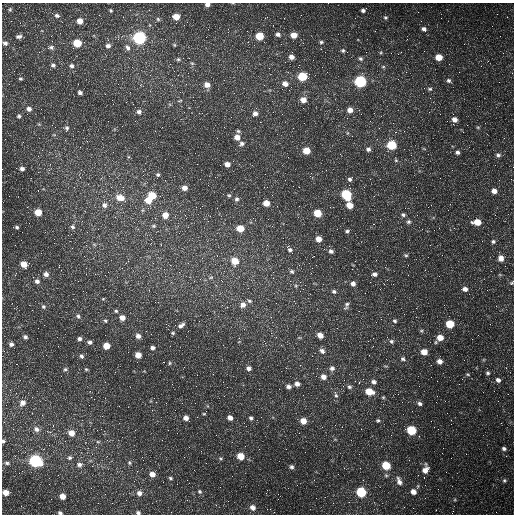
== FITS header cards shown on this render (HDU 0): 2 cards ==
NAXIS1  =                  512 /fastest changing axis
NAXIS2  =                  512 /next to fastest changing axis

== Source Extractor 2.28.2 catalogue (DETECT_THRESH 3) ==
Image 512 x 512 px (HDU 0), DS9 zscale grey, 1 PNG px = 1 image px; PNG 516 x 516 px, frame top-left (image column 1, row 512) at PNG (2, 3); no overlay
Background 1780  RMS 45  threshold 136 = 3 sigma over >= 5 px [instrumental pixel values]
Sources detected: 251; all 251 listed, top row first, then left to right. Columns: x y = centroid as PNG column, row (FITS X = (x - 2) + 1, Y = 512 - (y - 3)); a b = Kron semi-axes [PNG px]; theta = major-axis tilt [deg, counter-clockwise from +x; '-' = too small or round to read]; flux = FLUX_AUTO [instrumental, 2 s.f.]
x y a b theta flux
207 5 5 4 - 11000
10 9 6 5 - 4200
111 10 3 3 - 3500
363 10 5 4 - 7700
497 14 2 2 - 2100
57 15 7 5 -18 7500
99 15 2 2 - 1600
301 15 3 2 - 2700
123 17 2 2 - 1500
176 17 5 5 - 36000
267 17 5 3 - 3100
385 17 5 5 - 4900
507 17 2 2 - 1300
158 19 5 4 - 4200
80 21 5 5 - 24000
176 23 2 2 - 2200
273 25 2 2 - 1600
424 29 7 6 - 10000
247 31 2 2 - 2200
278 34 7 6 - 10000
294 35 6 5 - 32000
19 36 8 5 9 8700
51 36 3 2 - 5100
259 36 6 5 - 75000
139 38 6 6 - 610000
321 42 5 4 - 5400
5 43 6 6 - 9000
77 43 6 5 - 83000
303 43 3 2 - 2100
174 45 5 4 - 3300
108 46 6 6 - 10000
51 47 8 6 4 7600
127 48 9 6 -69 11000
321 49 3 2 - 3900
343 51 6 6 - 6300
503 53 2 2 - 1600
291 57 6 5 - 16000
439 57 5 5 - 47000
178 59 6 5 - 5000
360 59 6 5 - 6400
192 63 6 5 - 4600
53 65 6 5 - 7700
71 66 6 6 - 9000
322 67 2 2 - 1300
383 67 5 5 - 4400
178 75 2 2 - 1600
302 76 6 5 - 130000
20 79 5 4 - 4300
449 80 6 6 - 7700
360 81 6 6 - 430000
78 84 2 2 - 1600
285 84 7 6 - 18000
172 85 4 3 - 2300
207 85 7 6 - 24000
430 89 7 5 -9 6300
50 90 2 2 - 1500
80 92 4 4 - 8300
105 94 3 2 - 4200
430 98 3 3 - 2700
303 100 6 6 - 24000
180 101 7 3 10 3600
29 109 6 5 - 13000
350 110 6 5 - 21000
139 112 6 6 - 10000
255 114 7 6 - 16000
19 116 6 5 - 5500
454 119 6 5 - 19000
260 122 2 2 - 2000
478 127 6 4 -1 3400
67 128 8 5 90 7200
293 128 2 2 - 3300
238 131 6 5 - 4900
404 131 2 2 - 1600
347 133 6 3 71 3300
237 137 6 6 - 22000
242 144 7 6 - 8600
391 145 6 5 - 150000
368 149 6 6 - 9300
424 149 5 3 - 2700
306 151 5 5 - 54000
113 152 2 2 - 1500
457 152 6 5 - 8000
498 155 7 5 -22 7300
396 160 6 5 - 4200
227 164 5 4 - 21000
22 169 6 5 - 9400
49 170 4 4 - 3400
158 175 4 4 - 5300
350 179 6 5 - 7600
299 187 3 2 - 4800
184 188 6 5 - 17000
494 191 6 5 - 18000
152 195 6 5 - 69000
229 195 6 4 -39 4300
346 195 7 6 - 200000
374 196 3 2 - 2400
120 198 11 7 -20 38000
237 199 6 6 - 7800
148 200 7 5 -17 39000
266 203 5 5 - 36000
104 205 9 8 - 15000
349 205 6 5 - 37000
143 210 6 4 70 4300
38 212 5 5 - 50000
317 213 5 5 - 69000
165 215 7 6 - 25000
403 215 6 5 - 7100
408 222 6 6 - 6900
477 222 7 5 -1 49000
374 224 2 2 - 1600
153 226 6 5 - 4800
17 227 4 4 - 5200
73 227 7 6 - 7600
240 228 6 5 - 57000
422 229 2 2 - 1300
347 231 5 4 - 5700
318 239 5 5 - 26000
493 241 6 5 - 6600
94 244 6 4 -19 4700
15 245 2 2 - 1400
86 245 3 3 - 2000
287 247 5 3 - 2800
72 248 2 2 - 1800
290 250 7 6 - 8400
331 251 6 5 - 8800
406 255 6 5 - 4800
202 258 4 3 - 3100
501 258 7 6 - 18000
235 261 7 6 - 52000
188 263 3 3 - 2100
24 264 6 5 - 35000
505 266 3 2 - 2400
292 271 7 6 - 6700
46 274 6 6 - 14000
374 274 6 5 - 10000
211 277 7 5 17 6500
273 278 3 3 - 2900
37 281 6 6 - 11000
512 283 7 4 47 4400
353 284 6 6 - 13000
393 284 2 2 - 1800
296 286 5 5 - 4400
465 289 6 5 - 13000
334 291 6 5 - 6500
73 299 2 2 - 2000
103 299 4 4 - 3000
249 301 7 5 -23 7300
12 303 2 2 - 2200
276 303 2 2 - 5900
347 304 8 6 55 8900
243 305 8 7 - 19000
43 306 6 5 - 6100
116 311 5 5 - 4900
78 316 7 6 - 7700
122 318 6 5 - 20000
381 319 3 2 - 4500
105 321 6 5 - 4900
395 321 6 5 - 6000
376 322 2 2 - 1700
450 324 6 5 - 92000
181 325 9 5 36 10000
38 328 2 2 - 1400
421 331 5 4 - 4400
173 333 5 4 - 3900
320 335 6 5 - 23000
138 336 6 5 - 14000
25 337 5 5 - 7500
440 338 6 6 - 33000
79 339 5 5 - 8300
391 341 7 6 - 7300
90 342 6 4 -22 8300
11 344 5 5 - 9200
281 345 3 3 - 2100
106 346 5 5 - 44000
152 348 5 4 - 7900
322 351 9 6 -49 14000
424 352 5 5 - 33000
138 355 5 5 - 32000
81 356 6 5 - 7100
403 359 7 6 - 7600
440 361 6 5 - 15000
170 363 5 4 - 3500
249 368 6 5 - 11000
332 368 8 8 - 12000
65 369 6 5 - 5200
86 369 5 4 - 3400
488 373 6 5 - 6400
468 374 5 4 - 3600
61 376 3 2 - 2300
323 377 7 7 - 18000
498 380 6 5 - 12000
355 381 4 4 - 3000
374 382 7 6 - 10000
297 384 7 6 - 15000
196 386 2 2 - 1200
288 386 6 5 - 11000
349 387 6 6 - 7300
369 391 7 5 -17 56000
336 395 13 5 -72 10000
383 397 5 4 - 3500
94 399 2 2 - 3100
436 402 2 2 - 1600
22 403 8 7 - 17000
420 404 7 5 -32 8700
204 413 9 4 48 4500
186 418 5 4 - 16000
230 418 5 5 - 17000
251 418 5 5 - 6400
378 420 5 5 - 4600
189 421 2 2 - 3400
303 421 6 5 - 33000
53 425 3 3 - 2000
36 429 9 7 -27 16000
135 430 2 2 - 1400
411 430 6 5 - 140000
71 433 7 6 - 29000
3 441 5 4 - 5400
98 442 6 4 0 4100
504 448 6 5 - 7800
240 456 6 5 - 51000
142 457 3 2 - 1400
70 458 6 6 - 7600
221 458 6 4 -19 3900
451 458 2 2 - 1200
35 461 7 6 - 540000
7 463 8 5 -8 7100
129 463 6 5 - 5500
79 465 8 7 - 12000
386 465 6 5 - 98000
291 467 6 5 - 7400
425 470 9 6 70 24000
152 474 6 5 - 22000
170 478 5 4 - 4700
504 480 6 6 - 6100
399 482 12 5 -70 19000
200 491 6 5 - 5200
361 492 6 6 - 200000
413 492 6 6 - 19000
5 493 5 4 - 26000
139 493 7 7 - 15000
62 496 5 5 - 24000
316 498 2 2 - 16000
187 500 2 2 - 1600
349 502 2 2 - 2400
333 503 3 3 - 1500
253 507 7 6 - 17000
274 512 2 2 - 1400
496 512 2 2 - 2300
60 513 5 4 - 5800
138 513 6 4 -23 7000
452 513 4 2 - 1700
At the frame edge (FLAGS 8, measured only in part): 7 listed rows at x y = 207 5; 512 283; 3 441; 5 493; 60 513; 138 513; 452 513